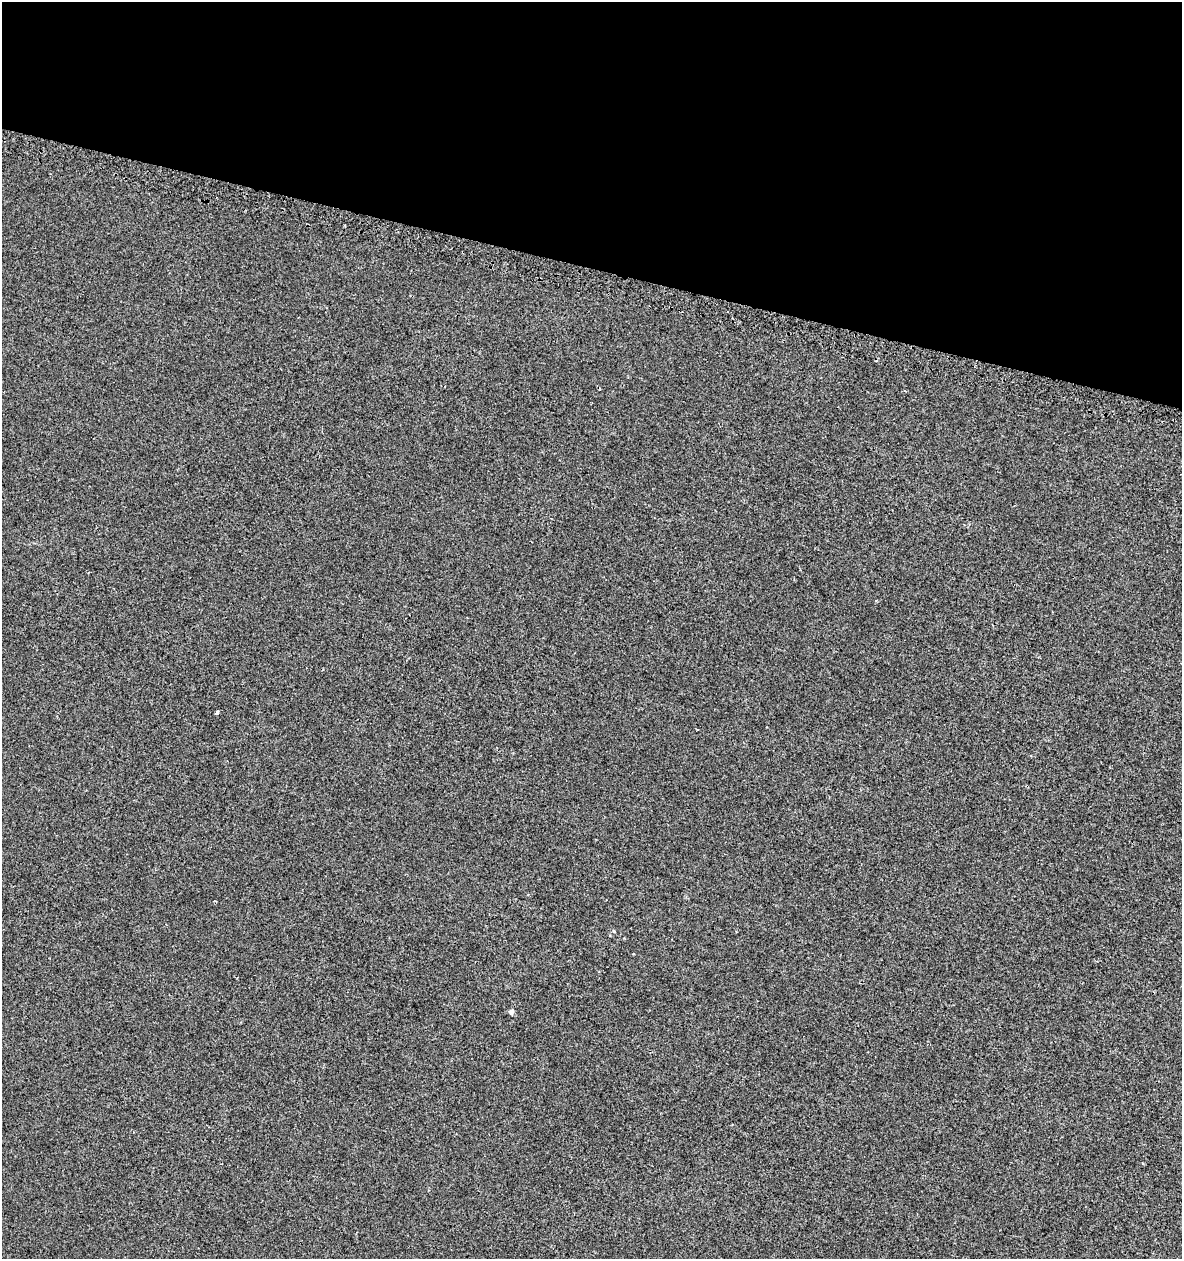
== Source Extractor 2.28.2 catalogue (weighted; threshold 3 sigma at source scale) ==
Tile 2 of 4 x 4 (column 2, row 1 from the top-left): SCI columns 1512-2691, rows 3814-5070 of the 5318 x 5112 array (HDU 1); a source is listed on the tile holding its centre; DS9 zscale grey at full resolution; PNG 1184 x 1261 px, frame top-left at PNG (2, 2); no overlay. Shown black and unused: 21% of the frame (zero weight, under 2 of 3 exposures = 3% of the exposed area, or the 3 px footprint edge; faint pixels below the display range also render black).
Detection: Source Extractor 2.28.2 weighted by HDU 2 'WHT'; one run over the whole footprint, this tile lists its part. Background 0.00179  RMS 0.0054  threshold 0.0245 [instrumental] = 3 sigma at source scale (4.5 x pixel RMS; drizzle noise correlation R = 1.50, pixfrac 1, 0.0396/0.0396 arcsec/px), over >= 5 px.
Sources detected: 3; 1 cosmic-ray / hot-pixel residue — not listed; the other 2 listed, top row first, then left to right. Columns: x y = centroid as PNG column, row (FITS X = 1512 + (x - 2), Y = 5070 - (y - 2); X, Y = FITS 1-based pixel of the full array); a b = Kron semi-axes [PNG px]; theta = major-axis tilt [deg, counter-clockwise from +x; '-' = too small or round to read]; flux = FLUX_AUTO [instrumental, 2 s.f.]
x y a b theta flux
217 713 3 3 - 1.7
511 1012 6 5 - 1.7